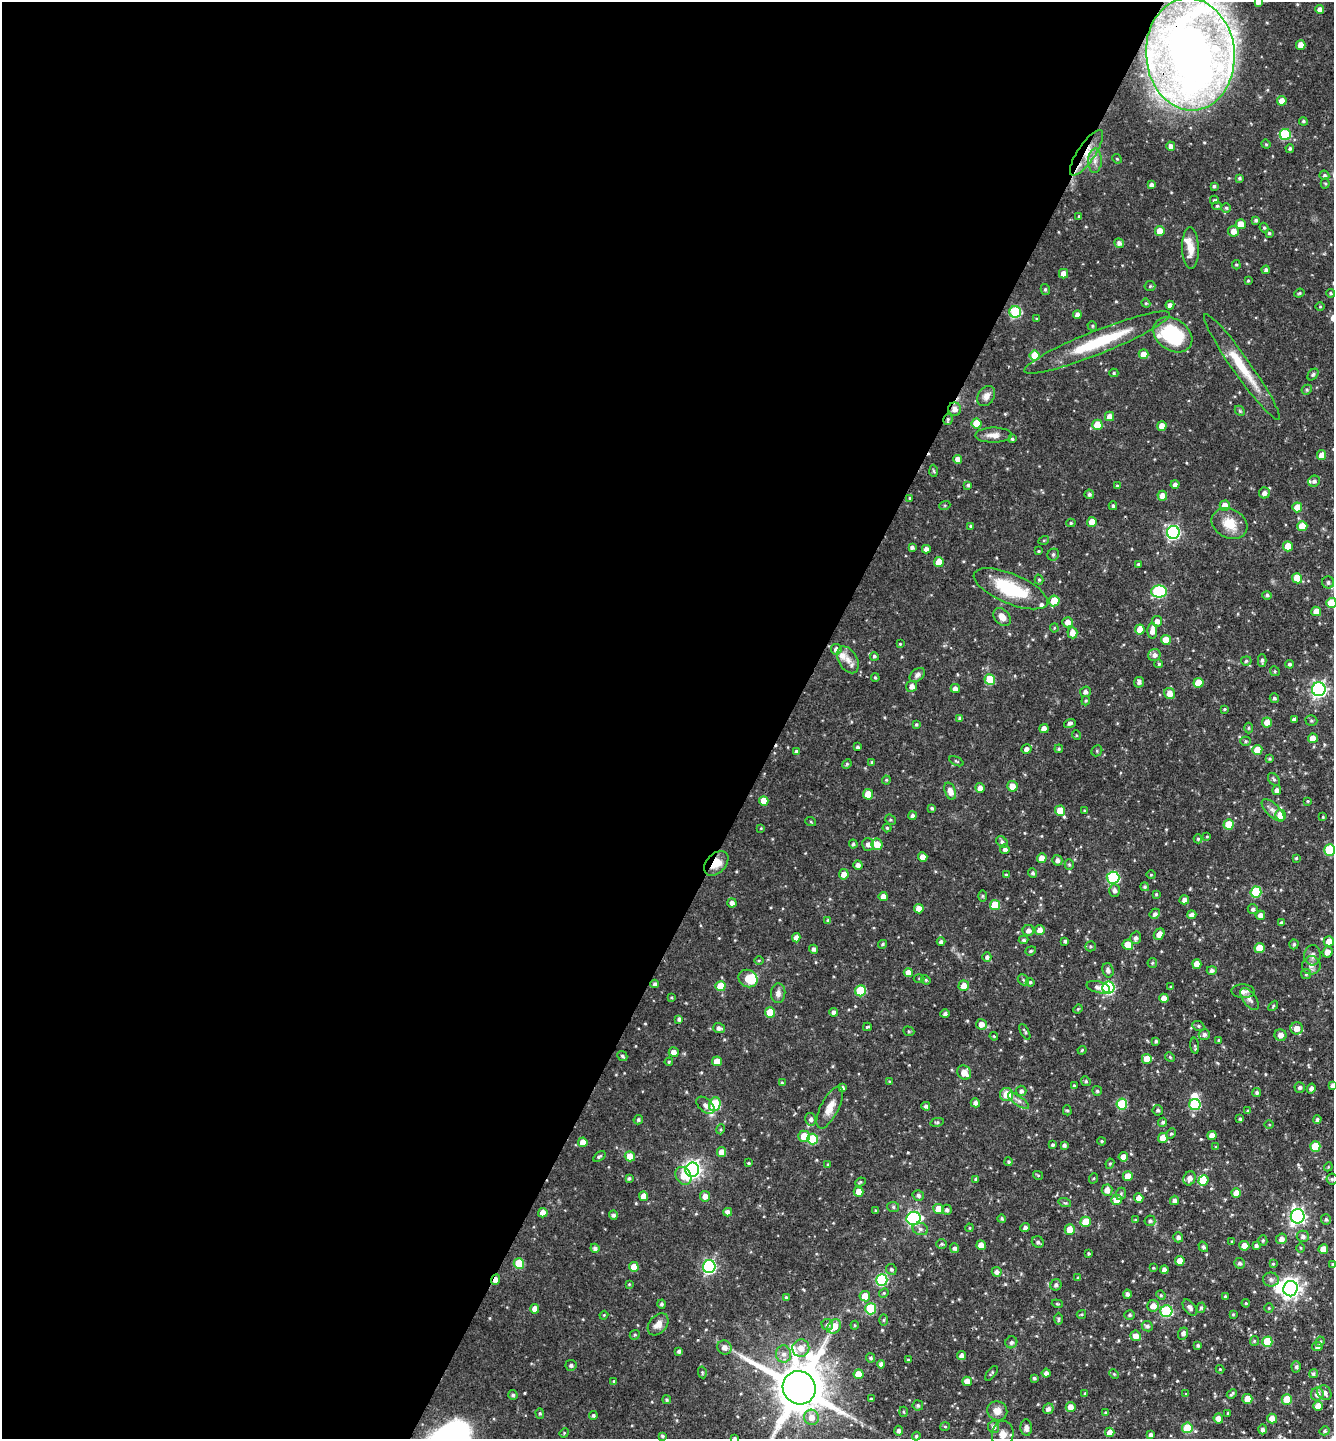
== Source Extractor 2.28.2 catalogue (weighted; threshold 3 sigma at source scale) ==
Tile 5 of 4 x 4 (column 1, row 2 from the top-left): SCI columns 145-1476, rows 2874-4310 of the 5757 x 5746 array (HDU 1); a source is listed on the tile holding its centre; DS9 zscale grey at full resolution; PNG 1336 x 1441 px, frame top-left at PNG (2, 2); each listed source drawn as its Kron ellipse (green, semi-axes under 4 px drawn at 4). Shown black and unused: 59% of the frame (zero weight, under 3 of 4 exposures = <1% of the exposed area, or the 3 px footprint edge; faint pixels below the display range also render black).
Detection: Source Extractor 2.28.2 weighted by HDU 2 'WHT'; one run over the whole footprint, this tile lists its part. Background 0.0911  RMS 0.0041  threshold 0.0186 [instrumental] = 3 sigma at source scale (4.5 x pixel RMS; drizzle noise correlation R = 1.50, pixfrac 1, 0.05/0.05 arcsec/px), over >= 5 px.
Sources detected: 543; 3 inside a brighter object's white glare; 1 cosmic-ray / hot-pixel residue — neither listed nor drawn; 9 inside a brighter listed object's ellipse — not listed separately; of the other 530, all 500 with FLUX_AUTO >= 0.384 (the completeness limit of this list) listed and drawn (30 fainter detections not listed), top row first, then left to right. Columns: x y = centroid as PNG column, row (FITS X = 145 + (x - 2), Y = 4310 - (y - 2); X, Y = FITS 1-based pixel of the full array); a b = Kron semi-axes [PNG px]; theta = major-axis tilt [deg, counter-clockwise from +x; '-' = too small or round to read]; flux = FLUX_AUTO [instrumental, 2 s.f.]
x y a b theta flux
1258 2 4 4 - 1.9
1320 9 4 4 - 2.3
1301 45 5 4 - 4.2
1190 54 56 44 -85 390
1282 101 5 5 - 4.2
1303 121 4 4 - 0.74
1285 134 5 5 - 28
1266 144 5 4 - 0.47
1171 146 4 4 - 1.9
1290 148 4 4 - 0.82
1087 153 27 8 56 7.9
1117 159 5 4 - 0.53
1095 161 12 7 89 2.6
1324 175 5 4 - 0.82
1239 178 4 3 - 0.73
1325 183 5 4 - 0.55
1151 185 4 4 - 1.5
1214 186 4 3 - 0.78
1214 200 4 3 - 0.54
1217 206 5 4 - 0.62
1226 208 5 5 - 0.66
1079 216 4 3 - 0.4
1256 220 4 3 - 0.78
1241 224 5 5 - 6.8
1264 228 5 4 - 0.6
1160 231 5 5 - 4.7
1233 231 5 5 - 3.1
1269 233 4 4 - 0.61
1119 243 5 4 - 1.6
1190 248 21 8 -88 5.3
1236 265 5 4 - 0.5
1266 270 4 4 - 1.2
1063 274 4 4 - 3.4
1248 281 3 3 - 0.43
1150 286 5 5 - 0.53
1045 289 5 4 - 0.75
1299 293 5 4 - 0.53
1331 293 4 3 - 0.67
1146 303 5 4 - 0.51
1170 305 4 4 - 1.7
1320 307 5 3 - 0.4
1015 312 6 5 - 36
1077 315 4 4 - 2
1036 319 4 3 - 0.45
1092 326 5 4 - 0.56
1173 335 21 15 -34 29
1097 342 78 12 22 25
1143 354 5 5 - 3.8
1035 356 5 5 - 10
1242 367 64 9 -55 15
1114 373 4 4 - 0.59
1313 375 6 4 49 0.77
1307 390 5 4 - 0.68
986 396 11 8 59 2.7
955 409 6 6 - 2.6
1240 411 6 4 -46 0.56
1109 416 5 4 - 3.6
948 419 6 4 79 0.76
977 423 5 5 - 10
1097 425 5 5 - 6.8
1162 426 5 4 - 4.5
994 435 18 7 1 3.2
1012 439 4 4 - 0.63
1322 455 5 4 - 3.7
958 459 4 4 - 2.9
934 471 6 4 -87 0.54
1314 481 6 5 - 1.1
1175 484 4 4 - 1.6
968 485 4 4 - 0.67
1117 486 4 4 - 0.7
1264 493 5 5 - 1.9
1089 494 5 4 - 0.99
1162 496 5 5 - 3.7
910 498 4 3 - 0.45
945 505 5 3 - 0.48
1113 506 4 3 - 0.7
1225 506 5 5 - 5
1297 507 5 5 - 6.3
1092 522 5 5 - 5
1071 523 4 4 - 0.56
1229 524 19 14 -29 8.1
970 526 4 3 - 0.54
1302 526 5 5 - 7.2
1173 532 6 6 - 84
1044 540 5 3 - 0.42
1288 546 5 5 - 7.5
912 547 4 3 - 1.2
926 549 4 4 - 2.3
1039 551 4 3 - 0.5
1053 555 6 5 - 0.92
939 562 5 5 - 6.1
1138 564 4 4 - 0.58
1297 578 5 5 - 6.6
1039 580 5 4 - 0.64
1328 582 6 6 - 1.1
1011 589 40 15 -23 27
1159 591 8 6 0 45
1267 595 5 4 - 0.87
1054 601 5 5 - 11
1331 603 5 5 - 10
1316 611 5 5 - 5.1
1002 617 10 7 -49 3.5
1157 621 5 5 - 2.4
1068 622 5 5 - 3.3
1054 628 4 4 - 0.45
1140 629 5 5 - 5.3
1152 631 8 5 -89 3.4
1072 633 5 5 - 3.7
1166 640 5 5 - 7.8
900 644 3 3 - 0.42
836 649 5 5 - 1.7
1154 655 6 6 - 1.7
874 656 4 4 - 0.75
848 660 14 9 -59 3.8
1262 660 6 3 -90 0.97
1246 661 5 4 - 0.65
1159 664 4 4 - 0.7
1289 664 4 4 - 0.98
1275 671 5 4 - 0.58
917 675 9 5 39 1.4
875 678 4 3 - 0.52
990 679 5 5 - 15
1139 682 5 5 - 1.3
1198 683 5 5 - 9.1
912 686 5 5 - 2.4
955 688 4 4 - 2
1319 689 7 6 - 120
1085 692 5 5 - 1.5
1170 693 6 5 - 3.8
1274 698 5 4 - 0.92
1086 701 5 4 - 0.51
1224 709 4 3 - 0.46
960 718 4 4 - 1.1
1294 720 4 3 - 1.2
1311 721 6 5 - 0.69
1267 722 5 5 - 4.5
1070 723 6 4 19 1
916 724 4 4 - 0.57
1249 728 5 3 - 0.53
1044 729 4 4 - 3.5
1076 735 5 3 - 0.39
1313 738 5 4 - 4.7
1246 741 5 4 - 0.69
858 747 3 3 - 0.83
1026 749 5 4 - 2.1
1059 749 4 3 - 0.59
1257 750 5 5 - 5.9
1097 751 6 5 - 0.63
796 752 4 4 - 1.2
1270 759 3 3 - 0.57
956 761 7 4 -26 0.54
872 762 4 3 - 0.54
847 764 5 4 - 0.61
1274 779 7 5 -50 0.84
886 780 4 4 - 0.44
1012 786 5 5 - 4.2
980 788 5 4 - 2.6
1277 790 5 4 - 1.9
950 791 9 5 -70 3.3
868 794 5 5 - 6.7
764 801 5 4 - 5.5
1308 801 4 3 - 0.42
932 808 4 3 - 0.74
1084 810 4 3 - 0.4
1273 810 14 6 -44 2.3
1060 811 5 5 - 8.2
1280 815 5 5 - 6.7
912 816 4 4 - 1.3
1323 817 4 4 - 0.46
890 820 5 4 - 0.64
811 822 5 3 - 0.39
1229 824 5 5 - 9.2
761 828 4 4 - 0.42
887 828 4 4 - 0.55
1207 836 4 3 - 0.41
1198 839 4 4 - 0.66
1002 842 6 5 - 1.2
853 844 4 4 - 0.79
868 844 6 6 - 2
877 844 6 5 - 6
1005 849 5 4 - 1.3
1329 850 6 5 - 20
923 857 5 4 - 4
1042 858 5 4 - 4.5
1296 858 4 4 - 0.52
1057 860 5 5 - 1.6
716 863 14 9 45 6
1069 864 5 4 - 0.67
858 865 5 4 - 1.5
1033 873 5 4 - 0.91
844 874 5 5 - 3.4
1006 875 4 3 - 0.81
1151 875 4 4 - 0.47
1113 878 6 6 - 41
1145 887 4 4 - 0.67
1115 890 6 5 - 1.6
1256 892 5 5 - 23
1156 894 3 3 - 0.52
983 896 5 3 - 0.52
883 897 4 4 - 2.8
1184 900 5 4 - 1.9
732 903 5 4 - 1.7
995 905 5 5 - 9.5
919 909 5 4 - 3.6
1253 909 5 5 - 1.1
1155 914 5 4 - 1.2
1192 915 4 4 - 1.9
1260 915 4 4 - 2.3
828 921 4 3 - 0.89
1281 923 4 4 - 0.87
1028 930 6 5 - 2
1040 930 5 5 - 3.1
1159 934 6 5 - 3.1
796 938 4 4 - 2.5
1136 938 6 5 - 1.3
1024 940 5 4 - 0.79
1065 941 3 3 - 0.83
1329 941 5 5 - 3.4
941 942 4 4 - 1.1
883 944 4 3 - 0.66
1294 944 5 4 - 0.86
1128 945 5 5 - 5.2
1090 946 5 5 - 0.65
1260 948 5 5 - 9.2
814 949 4 4 - 1.4
1031 951 5 4 - 0.64
1327 952 5 5 - 2.8
1312 955 10 8 85 2.1
987 957 4 4 - 1.3
759 960 4 3 - 0.39
1152 963 5 5 - 0.62
1197 964 5 4 - 4.3
1311 965 9 9 - 2.2
1108 970 7 5 -74 1.6
1212 970 5 4 - 1.3
908 972 4 4 - 3.6
1306 974 5 5 - 0.55
748 978 10 8 -32 7.8
919 978 5 3 - 0.4
926 980 5 4 - 0.52
1023 980 6 5 - 0.66
1030 982 4 4 - 0.74
655 984 4 4 - 1.1
720 986 5 5 - 9.3
964 986 5 5 - 4.6
1098 987 12 5 -13 2
1171 987 3 3 - 0.62
1108 988 6 6 - 45
861 991 5 5 - 23
1243 991 11 7 -3 2.3
778 993 10 7 86 2
671 997 4 4 - 0.42
1164 998 4 4 - 3
1249 999 12 6 -54 2
1273 1006 6 3 47 0.46
1078 1009 5 4 - 0.44
770 1012 5 5 - 10
834 1012 4 4 - 1.5
945 1014 5 4 - 1.2
679 1019 4 3 - 0.93
981 1024 5 5 - 3.5
1198 1026 6 5 - 0.63
867 1027 4 3 - 0.53
719 1028 6 5 - 1.5
1297 1028 6 6 - 3.8
909 1031 6 4 -22 0.64
1025 1032 8 4 -62 0.74
1204 1034 5 5 - 1.4
1281 1035 6 6 - 2.2
994 1036 4 3 - 0.4
1219 1040 4 4 - 0.44
1156 1041 4 3 - 0.71
1195 1046 8 3 -84 0.7
1082 1050 4 3 - 0.48
674 1052 5 5 - 2.7
622 1056 5 4 - 0.82
1170 1057 5 4 - 0.58
1147 1059 5 5 - 5.3
717 1061 5 4 - 4.9
669 1062 4 3 - 0.47
964 1073 7 6 - 4.8
1086 1081 5 4 - 0.7
890 1082 4 3 - 0.58
782 1083 4 4 - 0.58
1333 1085 4 4 - 1.3
1074 1086 4 3 - 0.65
1300 1087 5 5 - 1
842 1088 4 3 - 1.3
1311 1088 5 4 - 1.3
1021 1091 5 5 - 1.3
1097 1091 5 5 - 0.74
1257 1093 4 4 - 0.87
1007 1095 6 6 - 6.4
1019 1101 12 4 -35 1.6
975 1103 4 4 - 1.8
715 1104 7 5 70 26
1122 1104 5 5 - 21
705 1105 10 6 -41 1.9
1195 1105 5 5 - 30
926 1106 4 4 - 1.3
830 1107 23 9 63 5
1067 1110 5 4 - 0.65
1158 1110 5 5 - 0.97
1248 1111 4 4 - 0.75
811 1119 6 5 - 1.3
1240 1119 4 3 - 0.68
638 1120 5 4 - 0.8
1317 1120 4 4 - 1.1
937 1122 7 4 12 0.65
1163 1122 4 4 - 0.91
1269 1124 4 3 - 0.4
721 1129 5 3 - 0.45
1171 1134 5 4 - 0.66
1212 1135 4 4 - 3.4
804 1136 5 5 - 6.2
1163 1138 5 4 - 5.5
813 1139 5 5 - 20
1102 1141 4 3 - 0.62
583 1142 5 4 - 3.7
1053 1145 4 3 - 0.71
1064 1145 4 3 - 1
1315 1146 5 5 - 13
1216 1147 4 3 - 0.47
721 1152 5 4 - 4
599 1156 7 4 36 0.73
630 1156 5 5 - 5
1123 1157 5 5 - 3.7
1009 1162 4 4 - 0.77
749 1163 3 3 - 0.54
828 1164 3 2 - 0.43
1110 1164 5 4 - 0.59
1328 1167 4 3 - 0.4
692 1170 7 7 - 170
1038 1175 5 3 - 0.45
683 1176 9 7 -58 4.9
1128 1176 5 5 - 6.2
629 1178 4 4 - 0.78
1094 1178 5 3 - 0.4
1189 1178 7 5 68 2.4
976 1179 4 4 - 0.63
1332 1179 5 5 - 0.78
1203 1181 5 4 - 7.7
860 1182 5 4 - 0.54
1107 1190 5 5 - 2.8
859 1192 5 4 - 4.1
1236 1193 5 4 - 4.5
1121 1194 6 5 - 0.74
918 1195 5 5 - 1.2
644 1196 5 4 - 3.5
705 1196 5 5 - 2.8
1139 1198 5 4 - 2.8
1117 1200 5 5 - 5
1174 1200 4 4 - 1.4
1065 1203 6 4 -18 0.62
893 1207 6 5 - 0.8
939 1209 5 5 - 5.3
876 1210 4 3 - 0.48
947 1210 5 4 - 1.1
728 1212 4 4 - 2.3
543 1213 5 4 - 3.4
613 1215 5 4 - 1.1
1298 1216 7 7 - 130
914 1218 7 6 - 84
1002 1219 4 4 - 0.64
1326 1219 5 5 - 0.87
1135 1220 4 4 - 0.4
1150 1221 5 5 - 0.96
1086 1222 5 5 - 7.9
1025 1227 5 4 - 1.5
969 1228 4 4 - 0.43
920 1229 8 6 -16 1.4
1070 1230 5 5 - 5.7
1303 1236 6 6 - 1.4
1178 1237 5 5 - 1.4
1281 1239 5 5 - 2.4
1263 1240 5 4 - 0.68
1038 1242 6 5 - 1.1
1232 1242 3 3 - 0.39
942 1244 5 4 - 0.56
981 1245 5 4 - 3.8
1244 1246 5 5 - 3.9
1256 1246 4 3 - 1.1
1203 1247 6 4 -56 0.84
595 1248 4 4 - 1.3
954 1248 5 4 - 1.2
1301 1248 4 3 - 0.38
1323 1249 5 5 - 5.7
1089 1253 3 3 - 0.58
1180 1261 5 5 - 4.1
1240 1263 5 5 - 0.97
519 1264 5 5 - 16
1273 1264 4 4 - 0.47
1333 1265 4 3 - 0.77
634 1267 5 5 - 5.1
709 1267 6 6 - 85
1153 1268 4 3 - 0.43
891 1269 5 5 - 0.86
1164 1270 4 4 - 2.2
997 1272 5 4 - 1.6
1078 1278 4 3 - 0.68
495 1280 5 4 - 2.8
882 1280 6 6 - 41
1271 1280 8 7 - 1.5
629 1284 4 3 - 0.38
1056 1285 6 5 - 1.2
1291 1289 8 7 - 230
884 1293 5 4 - 0.55
1127 1294 4 4 - 1.3
1161 1295 5 4 - 0.5
865 1296 5 5 - 5.1
786 1297 4 3 - 0.62
1225 1297 3 3 - 0.76
1246 1303 4 3 - 0.48
661 1304 4 4 - 0.84
1057 1304 6 4 -19 0.48
1153 1306 5 5 - 3.5
1190 1308 9 5 -52 1.6
1201 1308 5 4 - 0.74
1269 1308 5 4 - 0.48
535 1309 4 4 - 3.5
871 1309 5 5 - 23
1166 1311 6 6 - 38
1081 1314 5 3 - 0.43
1233 1314 4 3 - 0.41
604 1315 4 3 - 0.39
1130 1315 5 5 - 0.76
1059 1319 6 4 90 0.66
884 1320 6 4 88 0.59
658 1324 12 8 49 3.8
827 1325 6 5 - 1.1
855 1325 4 4 - 0.46
834 1326 7 6 - 5.7
1147 1326 5 5 - 1.1
1183 1333 6 5 - 1.6
635 1335 5 4 - 0.57
1136 1336 5 5 - 3.2
1254 1341 5 4 - 0.5
1011 1342 6 5 - 1.3
1267 1342 5 5 - 15
1320 1342 5 4 - 0.62
1198 1345 3 3 - 0.79
1317 1347 5 4 - 1.4
724 1348 7 7 - 2.4
801 1348 9 8 - 3.9
679 1351 4 3 - 1.1
783 1354 8 7 - 2.2
961 1356 4 4 - 2
871 1358 4 4 - 0.9
908 1360 3 3 - 0.58
881 1364 4 4 - 1.6
571 1365 5 5 - 1.1
1296 1367 5 4 - 0.9
1220 1369 4 4 - 0.39
702 1372 6 4 -79 0.53
992 1373 8 3 53 0.59
1046 1373 4 4 - 1.8
858 1374 5 5 - 7.3
1114 1374 5 3 - 0.46
1313 1374 4 4 - 0.92
1034 1378 3 3 - 0.73
614 1381 4 3 - 0.43
967 1381 5 4 - 4.2
799 1388 17 16 - 2700
1085 1393 4 3 - 0.51
1324 1393 8 6 -51 2.3
1186 1394 4 4 - 0.48
1232 1394 5 3 - 0.69
1317 1394 6 6 - 2.4
513 1395 5 4 - 0.85
871 1399 3 3 - 0.54
1247 1399 5 5 - 5.2
1287 1399 5 5 - 8.5
667 1400 4 4 - 0.68
918 1405 5 5 - 0.77
1318 1406 5 5 - 4.3
1071 1407 5 5 - 3.5
1048 1409 6 5 - 1.7
997 1411 10 9 - 3.3
903 1412 5 3 - 0.45
1106 1412 3 3 - 0.4
540 1413 5 4 - 0.65
1228 1413 3 2 - 0.41
593 1415 4 4 - 0.81
811 1417 8 7 - 4
1218 1418 5 4 - 3.1
1272 1419 5 5 - 3.6
945 1426 5 3 - 0.42
994 1427 6 5 - 1.6
1026 1428 8 5 -86 1.6
1187 1428 5 5 - 16
1263 1429 5 4 - 1.3
898 1431 5 4 - 1.3
1325 1431 5 4 - 0.79
1110 1432 4 4 - 3.5
564 1433 5 4 - 0.41
1003 1434 13 10 81 3.4
1150 1435 4 3 - 1.3
662 1436 4 3 - 0.76
916 1436 4 4 - 0.67
735 1438 4 4 - 0.78
Overlapping masked pixels (flux is a lower limit): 6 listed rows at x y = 1190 54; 1087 153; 955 409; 948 419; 716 863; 495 1280
Isophote crosses this tile's border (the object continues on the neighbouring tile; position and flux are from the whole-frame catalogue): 9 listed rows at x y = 1258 2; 1190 54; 1322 455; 1331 603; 1329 850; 1333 1085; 1333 1265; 799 1388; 735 1438